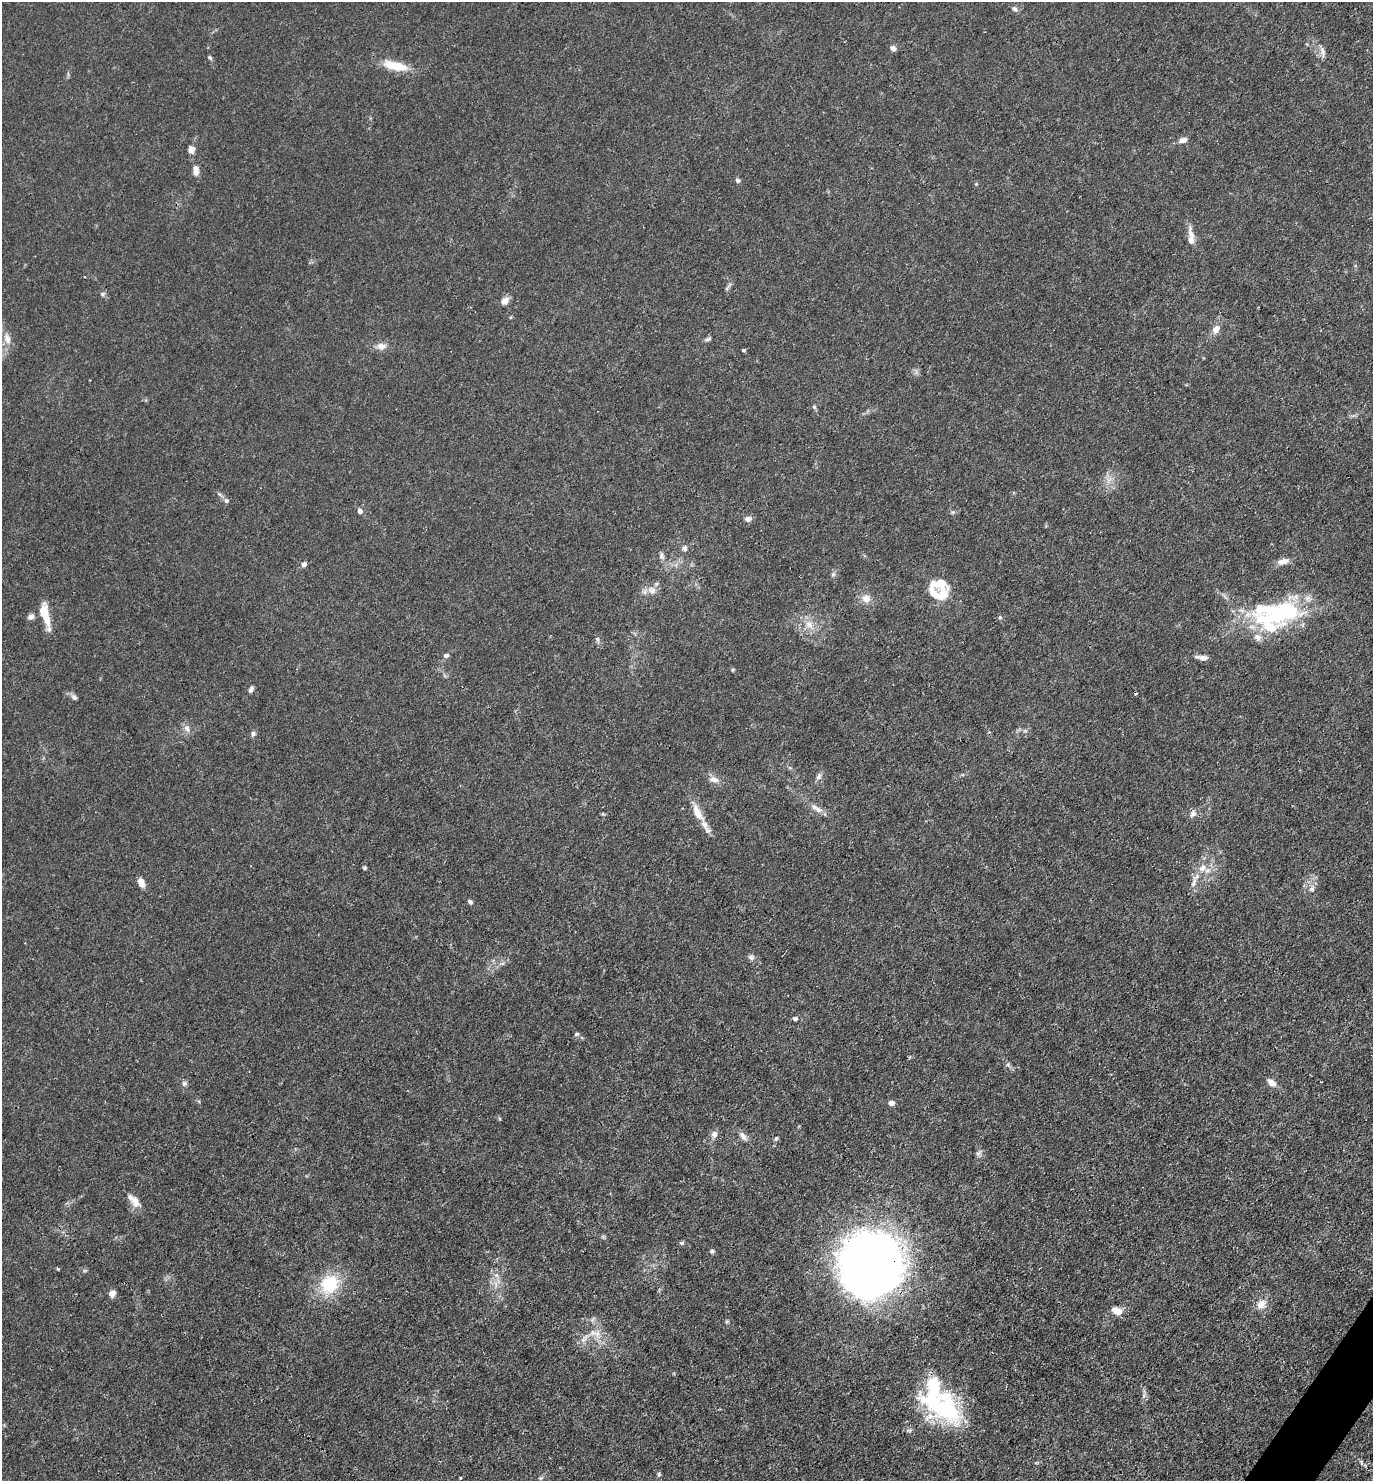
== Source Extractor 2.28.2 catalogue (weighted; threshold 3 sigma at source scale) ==
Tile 6 of 4 x 4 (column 2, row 2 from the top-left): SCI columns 1663-3033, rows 2961-4439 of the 5925 x 5919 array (HDU 1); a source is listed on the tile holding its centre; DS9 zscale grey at full resolution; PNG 1375 x 1483 px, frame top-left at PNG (2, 2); no overlay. Shown black and unused: <1% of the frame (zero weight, under 3 of 4 exposures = <1% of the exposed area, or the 3 px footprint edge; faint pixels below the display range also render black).
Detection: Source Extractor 2.28.2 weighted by HDU 2 'WHT'; one run over the whole footprint, this tile lists its part. Background 0.0243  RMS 0.0028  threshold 0.0126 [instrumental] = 3 sigma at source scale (4.5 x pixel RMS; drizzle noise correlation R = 1.50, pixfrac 1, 0.05/0.05 arcsec/px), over >= 5 px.
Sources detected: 93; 2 inside a brighter object's white glare — not listed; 10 inside a brighter listed object's ellipse — not listed separately; the other 81 listed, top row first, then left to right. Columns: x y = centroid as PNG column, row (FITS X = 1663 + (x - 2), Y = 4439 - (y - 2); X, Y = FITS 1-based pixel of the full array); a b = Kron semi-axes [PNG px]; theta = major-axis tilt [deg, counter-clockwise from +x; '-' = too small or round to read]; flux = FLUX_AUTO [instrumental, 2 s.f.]
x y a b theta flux
1015 9 7 6 - 0.72
893 49 7 6 - 0.96
1322 51 14 5 -78 1.2
210 58 7 4 -52 0.42
395 66 28 10 -12 6.9
1183 140 11 7 15 1.4
191 149 9 7 -80 1.5
196 170 14 7 -88 1.7
738 180 6 5 - 0.66
1191 234 23 8 -75 2.2
102 294 6 5 - 0.52
505 301 8 7 - 2.3
1216 329 11 9 64 1.9
7 338 18 8 -72 2.5
708 339 9 5 16 0.6
381 346 13 8 -1 1.8
743 350 5 3 - 0.38
814 407 6 5 - 0.45
226 500 7 6 - 0.73
360 511 7 6 - 0.94
748 519 9 7 -1 1.1
685 548 7 6 - 0.89
661 556 9 6 90 0.83
1283 561 16 7 11 1.8
304 564 7 6 - 0.89
833 574 6 6 - 0.52
940 583 26 13 2 4.2
652 590 12 9 -58 1.9
866 598 11 10 - 2.3
1277 615 66 25 20 28
31 617 8 7 - 1.1
45 617 29 8 -74 5.2
1000 617 6 4 0 0.35
809 624 14 9 -51 2.6
598 640 7 4 -71 0.5
446 655 6 5 - 0.79
1202 657 18 5 -8 1.4
733 670 5 4 - 0.32
251 689 8 5 64 0.79
74 697 9 6 -28 0.78
187 729 11 8 -55 1.4
253 734 7 6 - 0.71
819 776 10 6 58 0.95
714 779 14 7 -8 1.6
817 809 20 6 -35 2
697 812 26 10 -64 4.2
1193 814 11 8 53 1.2
365 868 5 5 - 0.38
1203 868 13 9 38 2.6
141 882 10 6 -66 2.3
1193 883 14 5 66 1.5
1312 889 7 7 - 0.81
470 902 7 5 -49 0.57
751 957 8 7 - 0.85
502 964 7 4 20 0.55
795 1019 5 4 - 0.78
577 1034 7 5 17 0.51
1008 1064 6 5 - 0.54
184 1083 8 7 - 0.71
1272 1083 10 7 -39 2
891 1103 6 5 - 1.8
714 1134 9 8 - 1.2
743 1136 13 6 -54 1.4
776 1139 6 5 - 0.45
978 1153 7 4 0 0.61
135 1201 17 10 -63 2.6
681 1243 6 5 - 0.46
712 1251 7 5 0 0.54
873 1263 55 54 - 220
58 1269 4 3 - 0.31
496 1275 6 5 - 0.75
329 1284 19 17 47 13
112 1293 8 7 - 1.4
1261 1304 12 9 47 2.4
1117 1311 14 9 -19 2.2
593 1319 9 3 45 0.47
597 1334 11 9 -48 2.2
584 1339 17 6 50 2
944 1407 49 28 -28 36
659 1474 6 5 - 0.48
461 1478 3 2 - 0.36
Overlapping masked pixels (flux is a lower limit): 1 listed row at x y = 873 1263